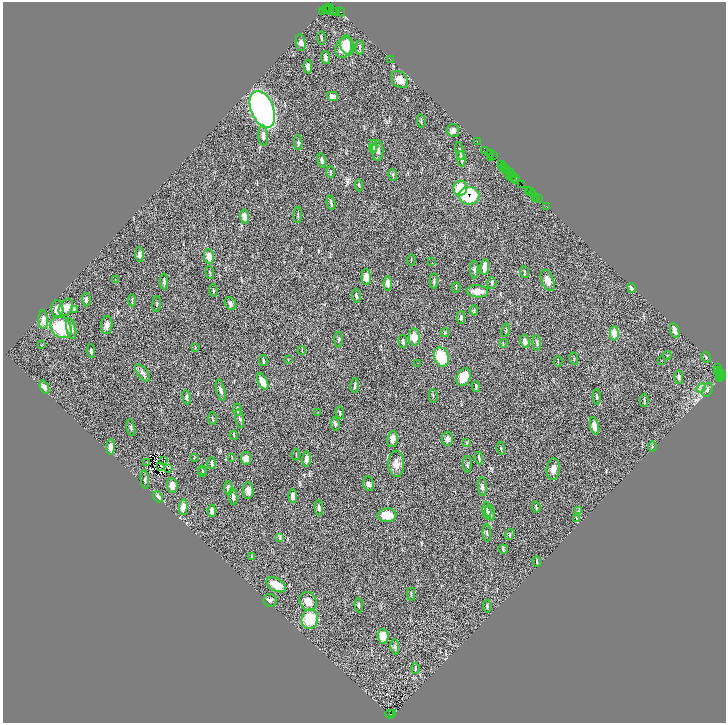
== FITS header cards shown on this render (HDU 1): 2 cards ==
NAXIS1  =                 1447
NAXIS2  =                 1441

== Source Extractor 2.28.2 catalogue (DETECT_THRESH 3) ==
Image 1447 x 1441 px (HDU 1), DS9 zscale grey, zoomed out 1/2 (1 PNG px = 2 x 2 image px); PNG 728 x 725 px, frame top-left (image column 2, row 1441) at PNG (3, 2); each listed source drawn as its Kron ellipse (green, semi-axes under 4 px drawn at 4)
Background 2.42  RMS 0.067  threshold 0.2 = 3 sigma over >= 5 px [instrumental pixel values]
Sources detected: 242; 39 cannot appear on this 1/2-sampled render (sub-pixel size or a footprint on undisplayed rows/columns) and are neither listed nor drawn; the other 203 listed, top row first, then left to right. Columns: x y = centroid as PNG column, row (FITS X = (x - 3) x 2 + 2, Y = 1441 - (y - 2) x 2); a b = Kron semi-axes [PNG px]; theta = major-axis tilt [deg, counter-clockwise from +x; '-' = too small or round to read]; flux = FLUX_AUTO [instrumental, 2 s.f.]
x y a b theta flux
329 8 4 1 - 470
326 9 3 1 - 380
328 10 4 1 - 230
323 11 4 2 - 380
332 11 7 4 -27 1100
337 11 3 1 - 260
341 12 4 1 - 240
321 38 6 2 -87 18
301 43 8 5 -83 50
347 45 10 6 -78 320
360 47 7 2 -87 23
344 48 10 7 65 260
325 57 6 2 -84 57
390 59 2 1 - 47
308 66 7 4 -86 40
400 80 9 7 -45 120
332 96 5 4 - 42
262 109 19 11 -68 5400
421 121 6 2 -85 14
453 131 6 6 - 43
263 135 10 5 -87 73
477 141 2 1 - 81
298 143 7 3 -88 25
373 146 7 4 87 57
373 148 3 3 - 26
485 150 3 1 - 270
378 151 10 5 89 45
460 151 9 3 -77 30
490 154 4 2 - 270
493 156 2 1 - 72
490 157 2 1 - 77
461 159 7 3 -84 28
322 161 7 4 -80 30
501 165 3 2 - 150
503 166 3 1 - 240
504 169 4 2 - 570
506 169 3 1 - 48
507 170 2 1 - 230
331 172 5 2 - 11
511 173 3 2 - 510
393 175 5 3 - 15
509 176 2 2 - 360
511 177 3 1 - 130
514 178 5 2 - 470
516 178 3 1 - 220
521 184 3 2 - 230
359 185 6 2 -83 11
460 188 7 7 - 280
529 190 3 2 - 510
531 192 2 2 - 160
532 194 3 2 - 390
469 196 10 8 -3 930
535 196 3 2 - 95
536 198 2 1 - 49
538 199 3 1 - 310
331 203 7 2 -81 23
547 207 3 1 - 50
298 215 8 2 88 14
244 216 7 4 -83 100
139 255 7 3 -86 41
209 256 7 4 -80 110
411 260 5 2 - 8.2
432 262 2 1 - 16
484 267 8 3 85 120
474 270 9 3 -89 33
210 272 6 2 -84 11
525 272 6 2 -83 13
366 277 8 5 -87 110
115 279 3 2 - 4.8
548 280 11 6 -68 95
164 281 8 2 89 26
434 281 8 2 86 18
388 283 7 4 -87 100
492 283 6 4 73 21
456 287 5 2 - 9.6
631 288 5 3 - 61
213 291 6 2 -86 21
477 291 11 6 -4 110
356 295 7 3 -84 26
86 300 7 3 -87 29
132 300 6 2 -85 12
157 304 8 2 87 11
231 304 7 5 -57 32
66 307 9 6 58 110
57 309 9 6 -86 110
74 309 4 3 - 11
474 310 5 4 - 18
461 317 6 3 -90 17
43 320 9 5 -87 75
107 325 9 5 86 52
61 327 11 10 - 560
71 329 11 4 -78 54
506 330 7 1 79 9.1
675 330 8 3 -72 72
445 333 4 3 - 14
614 333 7 4 -88 150
414 337 8 5 -86 200
339 340 7 2 90 16
403 341 7 3 -85 22
525 341 7 4 -80 56
503 343 4 2 - 7
537 343 7 3 -85 20
41 345 2 1 - 68
195 347 4 2 - 6.3
302 350 4 2 - 7.2
91 351 7 3 -84 31
667 356 4 2 - 9
441 357 10 7 -73 410
706 357 5 3 - 19
288 359 4 2 - 5.8
574 359 6 2 -78 10
662 360 2 1 - 5.7
263 361 5 2 - 17
558 362 5 1 - 8.4
417 363 2 1 - 3
718 367 2 2 - 1500
717 370 2 1 - 32
720 372 4 1 - 770
143 373 10 5 -53 42
722 373 4 2 - 540
720 375 3 2 - 480
464 377 9 6 61 220
679 377 7 3 -86 26
721 377 2 2 - 820
719 379 4 2 - 480
263 381 8 4 -63 120
355 386 7 2 87 22
476 386 5 2 - 24
44 387 7 4 -68 55
701 388 5 3 - 29
221 390 11 3 -75 39
707 390 7 5 70 34
433 396 7 2 -88 11
186 397 7 3 -81 19
597 397 7 3 -87 25
644 400 6 2 -90 18
237 409 6 3 -83 39
318 413 3 2 - 6.2
340 413 6 2 -80 16
212 419 6 1 -89 8.4
240 419 9 3 -79 28
335 424 7 3 -78 22
594 426 9 4 -76 87
131 428 8 3 -78 20
234 435 4 2 - 14
392 439 8 5 83 77
447 439 7 5 -90 42
467 442 3 2 - 9.9
652 446 5 3 - 14
111 447 8 4 89 80
501 448 6 1 -82 9.8
296 454 6 2 -84 8.6
194 458 3 2 - 4.3
232 458 3 2 - 6.2
246 458 6 5 - 88
479 458 6 2 -83 21
306 459 7 4 89 64
164 461 2 1 - 2.2
147 463 2 1 - 3.1
212 463 6 2 -88 27
396 464 13 7 -88 91
467 464 8 3 -89 17
161 466 2 1 - 3.7
168 468 2 1 - 3.3
553 469 11 6 87 77
202 470 5 3 - 15
202 472 5 2 - 15
145 480 9 3 -86 21
369 484 7 5 -77 34
172 485 7 5 -82 110
482 487 9 4 -86 39
228 488 7 3 -85 71
248 491 8 5 90 69
293 496 7 3 -87 71
158 497 6 4 -50 33
233 497 8 3 -85 43
183 507 8 4 87 110
536 507 6 2 -85 14
319 508 7 4 -87 35
579 510 3 2 - 5.7
212 511 6 3 -88 80
487 511 9 3 -82 21
490 512 8 4 -79 49
387 515 9 6 2 220
577 519 3 3 - 11
487 533 8 2 -87 18
510 535 6 2 58 13
279 538 4 3 - 15
503 549 5 4 - 17
251 557 3 2 - 7.8
537 561 5 2 - 18
276 585 10 6 -29 170
411 594 6 2 -90 14
270 601 7 6 - 30
308 601 10 8 -55 110
359 605 7 3 -88 18
487 606 6 3 -86 17
310 619 10 8 76 440
383 636 7 5 -87 180
395 647 8 4 -86 28
415 668 5 2 - 11
390 714 4 2 - 640
393 714 2 1 - 510
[39 sub-pixel or undisplayed-footprint detections neither listed nor drawn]